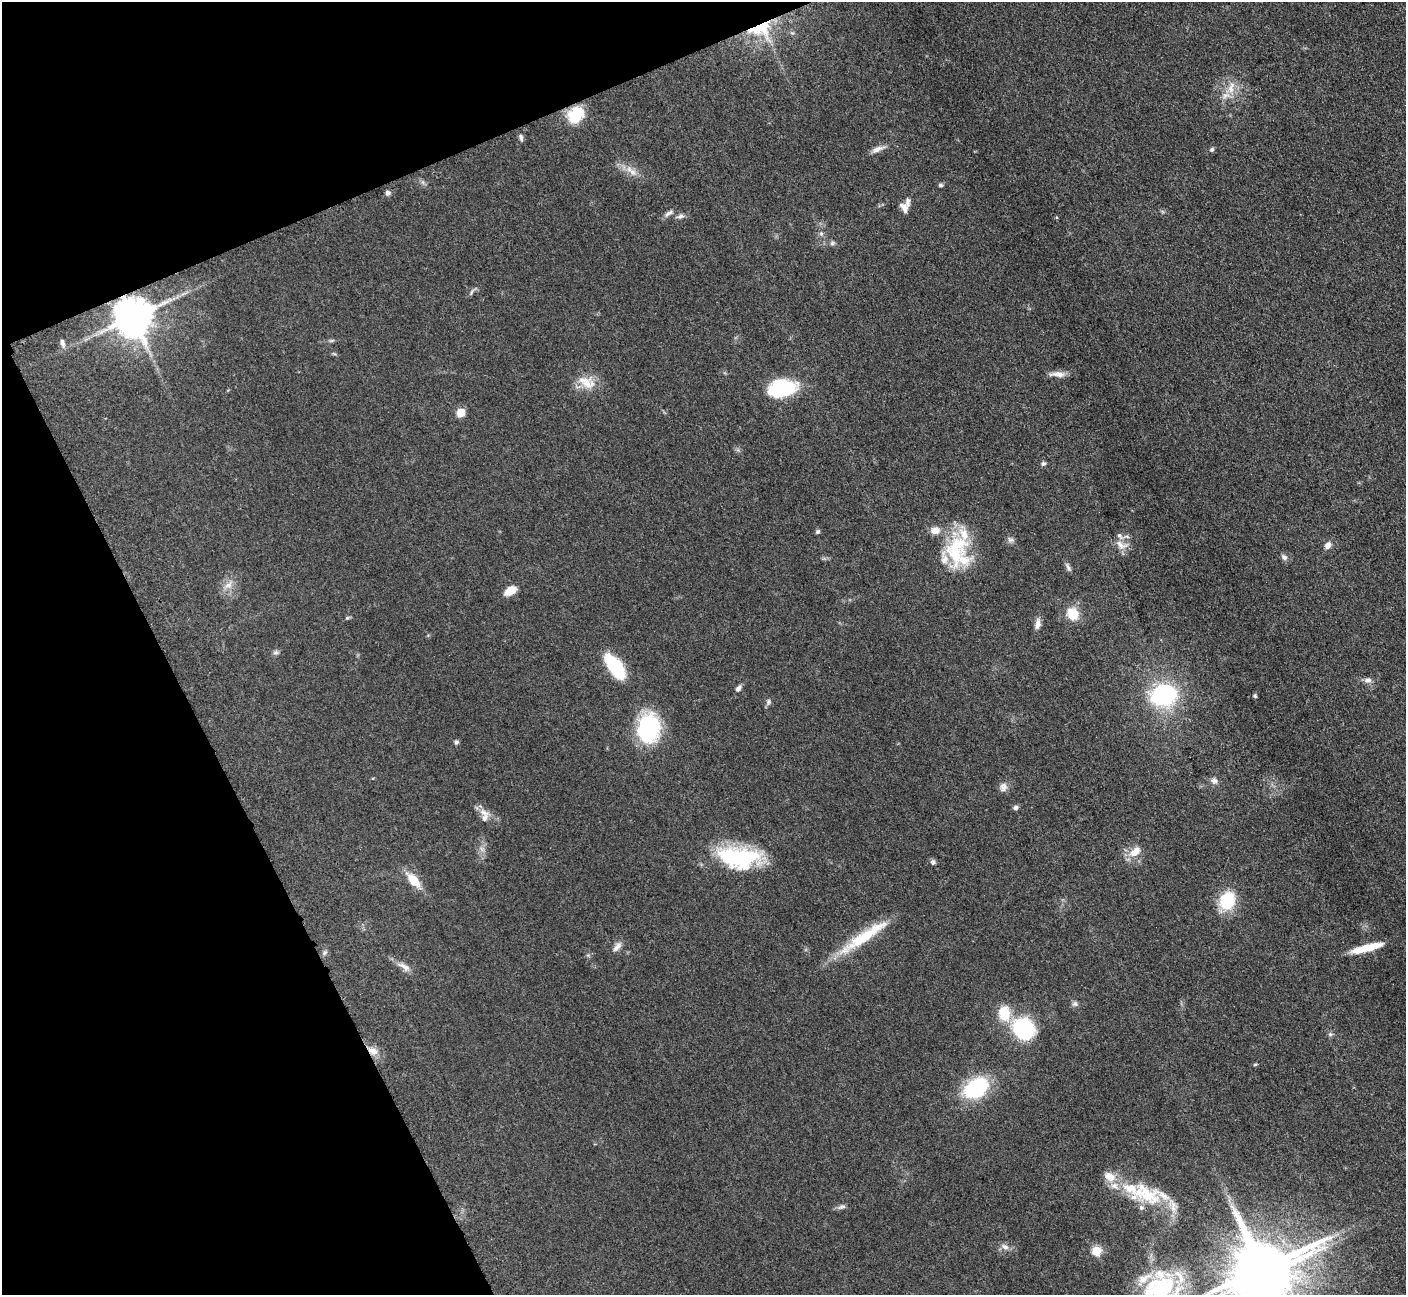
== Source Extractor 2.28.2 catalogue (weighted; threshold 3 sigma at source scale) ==
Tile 5 of 4 x 4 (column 1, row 2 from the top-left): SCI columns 20-1423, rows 2885-4177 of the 5700 x 5663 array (HDU 1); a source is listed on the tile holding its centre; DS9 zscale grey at full resolution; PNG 1408 x 1297 px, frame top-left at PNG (2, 2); no overlay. Shown black and unused: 21% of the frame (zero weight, under 3 of 5 exposures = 4% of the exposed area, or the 3 px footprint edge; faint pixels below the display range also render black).
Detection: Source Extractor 2.28.2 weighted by HDU 2 'WHT'; one run over the whole footprint, this tile lists its part. Background 0.0529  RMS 0.0056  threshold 0.0253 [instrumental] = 3 sigma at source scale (4.5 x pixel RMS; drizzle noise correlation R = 1.50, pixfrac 1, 0.05/0.05 arcsec/px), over >= 5 px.
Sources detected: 85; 2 inside a brighter object's white glare — not listed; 14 inside a brighter listed object's ellipse — not listed separately; the other 69 listed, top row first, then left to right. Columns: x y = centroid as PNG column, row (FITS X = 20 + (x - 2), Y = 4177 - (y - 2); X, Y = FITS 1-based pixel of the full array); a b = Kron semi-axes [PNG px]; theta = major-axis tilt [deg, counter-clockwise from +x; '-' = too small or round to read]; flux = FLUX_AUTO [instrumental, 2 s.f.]
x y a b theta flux
761 29 33 21 12 29
1231 87 20 8 77 6.2
578 111 24 14 17 15
521 137 9 4 -80 1.4
878 149 18 6 21 3.4
1212 149 6 5 - 1
633 172 11 7 -35 3.5
941 185 5 5 - 1
388 193 7 6 - 1.5
904 207 12 7 -59 3.5
668 213 14 5 37 2
681 216 10 5 13 1.8
821 233 6 5 - 1.2
832 243 6 5 - 1.1
471 292 8 4 70 1.1
133 317 11 10 - 1800
62 343 10 5 -77 1.8
1058 374 20 7 -2 4.1
587 382 26 16 -26 11
781 388 32 19 10 33
460 413 8 7 - 7
1043 464 6 6 - 1.3
818 532 5 5 - 0.94
1010 540 8 7 - 1.7
1121 545 19 10 -22 5.3
1328 545 10 7 55 3
956 549 43 26 78 36
1284 557 8 7 - 1.9
1068 567 13 5 -64 1.6
228 585 13 8 31 4.3
510 591 12 7 29 8.6
1072 614 11 10 - 13
347 618 6 4 42 0.8
1038 624 12 6 81 3.4
276 652 8 5 6 1.3
615 667 29 12 -56 30
1368 680 10 7 13 2.3
738 688 8 5 51 2.1
1163 695 19 15 12 72
1255 696 5 5 - 0.83
768 702 8 6 90 1.4
649 729 29 22 85 53
456 742 6 5 - 1.1
1214 781 9 7 -16 2.1
1003 787 12 9 77 3.1
1015 807 7 6 - 1.3
484 813 16 8 -21 4.4
1135 852 17 11 41 7.2
738 858 48 24 -6 51
933 862 7 5 -90 1.3
414 880 17 9 -49 12
1227 901 16 13 68 26
864 937 71 11 34 26
617 947 15 7 50 3
1367 948 35 7 15 15
324 953 7 4 71 1.1
404 966 20 8 -31 4.2
1075 1004 8 7 - 1.6
1023 1028 25 22 -38 39
1330 1034 6 5 - 1.1
373 1051 15 9 -25 5.3
1255 1064 6 3 19 0.58
975 1088 20 14 33 57
1146 1194 49 27 -19 35
842 1207 12 5 18 1.7
1005 1247 11 7 -28 2.6
1096 1251 5 5 - 29
1261 1269 20 15 30 4400
1162 1288 47 42 -60 81
Overlapping masked pixels (flux is a lower limit): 3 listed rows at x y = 761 29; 133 317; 373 1051
Isophote crosses this tile's border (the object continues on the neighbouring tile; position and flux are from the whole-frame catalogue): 2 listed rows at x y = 1261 1269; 1162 1288